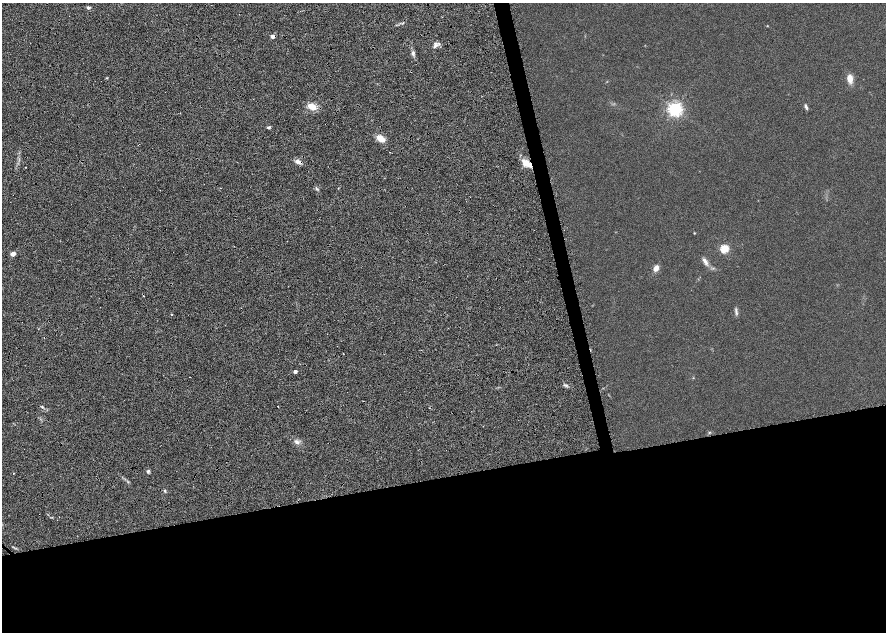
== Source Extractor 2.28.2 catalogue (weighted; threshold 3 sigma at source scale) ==
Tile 14 of 4 x 4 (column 2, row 4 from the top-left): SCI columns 1778-3545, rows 55-1314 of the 7092 x 5198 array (HDU 1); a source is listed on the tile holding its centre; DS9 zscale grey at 2 x 2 block average (1 PNG px = mean of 2 x 2 image px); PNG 888 x 634 px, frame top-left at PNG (2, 3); no overlay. Shown black and unused: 27% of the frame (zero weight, under 4 of 8 exposures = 4% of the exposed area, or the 3 px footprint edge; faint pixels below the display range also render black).
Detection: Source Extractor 2.28.2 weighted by HDU 2 'WHT'; one run over the whole footprint, this tile lists its part. Background 0.023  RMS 0.0036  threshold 0.0146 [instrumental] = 3 sigma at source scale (4.09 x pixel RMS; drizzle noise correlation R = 1.36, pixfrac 0.8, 0.0396/0.0396 arcsec/px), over >= 5 px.
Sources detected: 33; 1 too faint to see at this stretch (2 x 2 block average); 2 cosmic-ray / hot-pixel residue — not listed; the other 30 listed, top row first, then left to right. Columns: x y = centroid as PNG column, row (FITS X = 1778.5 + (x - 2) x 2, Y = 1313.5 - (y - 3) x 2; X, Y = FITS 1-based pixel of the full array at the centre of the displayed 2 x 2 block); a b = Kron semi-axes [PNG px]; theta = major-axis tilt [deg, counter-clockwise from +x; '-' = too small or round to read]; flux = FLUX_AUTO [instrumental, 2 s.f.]
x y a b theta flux
88 8 5 4 - 1.3
403 23 3 2 - 0.5
273 36 3 3 - 5.4
435 46 9 4 61 2.2
413 54 6 3 86 1.5
850 79 11 7 -82 5
312 107 8 5 -26 7.8
806 107 7 3 -71 1.3
675 109 4 4 - 200
269 127 4 3 - 1.2
380 138 11 6 -36 6.3
298 162 8 5 -21 2.9
527 163 13 6 -23 6.6
26 167 2 2 - 0.63
317 189 4 3 - 0.86
694 233 3 2 - 0.4
724 249 3 3 - 35
13 254 3 3 - 7.7
705 261 13 5 -56 2.9
656 268 7 5 58 3.7
736 312 11 3 -78 1.6
171 315 3 2 - 0.36
295 372 3 2 - 2.3
42 407 3 3 - 0.77
278 407 2 2 - 0.3
483 426 2 2 - 0.25
709 432 3 2 - 0.47
148 471 4 3 - 1.1
14 473 2 2 - 0.27
165 491 4 3 - 0.82
Overlapping masked pixels (flux is a lower limit): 2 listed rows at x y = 273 36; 527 163
Diffuse or blended objects may show on this block-average render without a row.